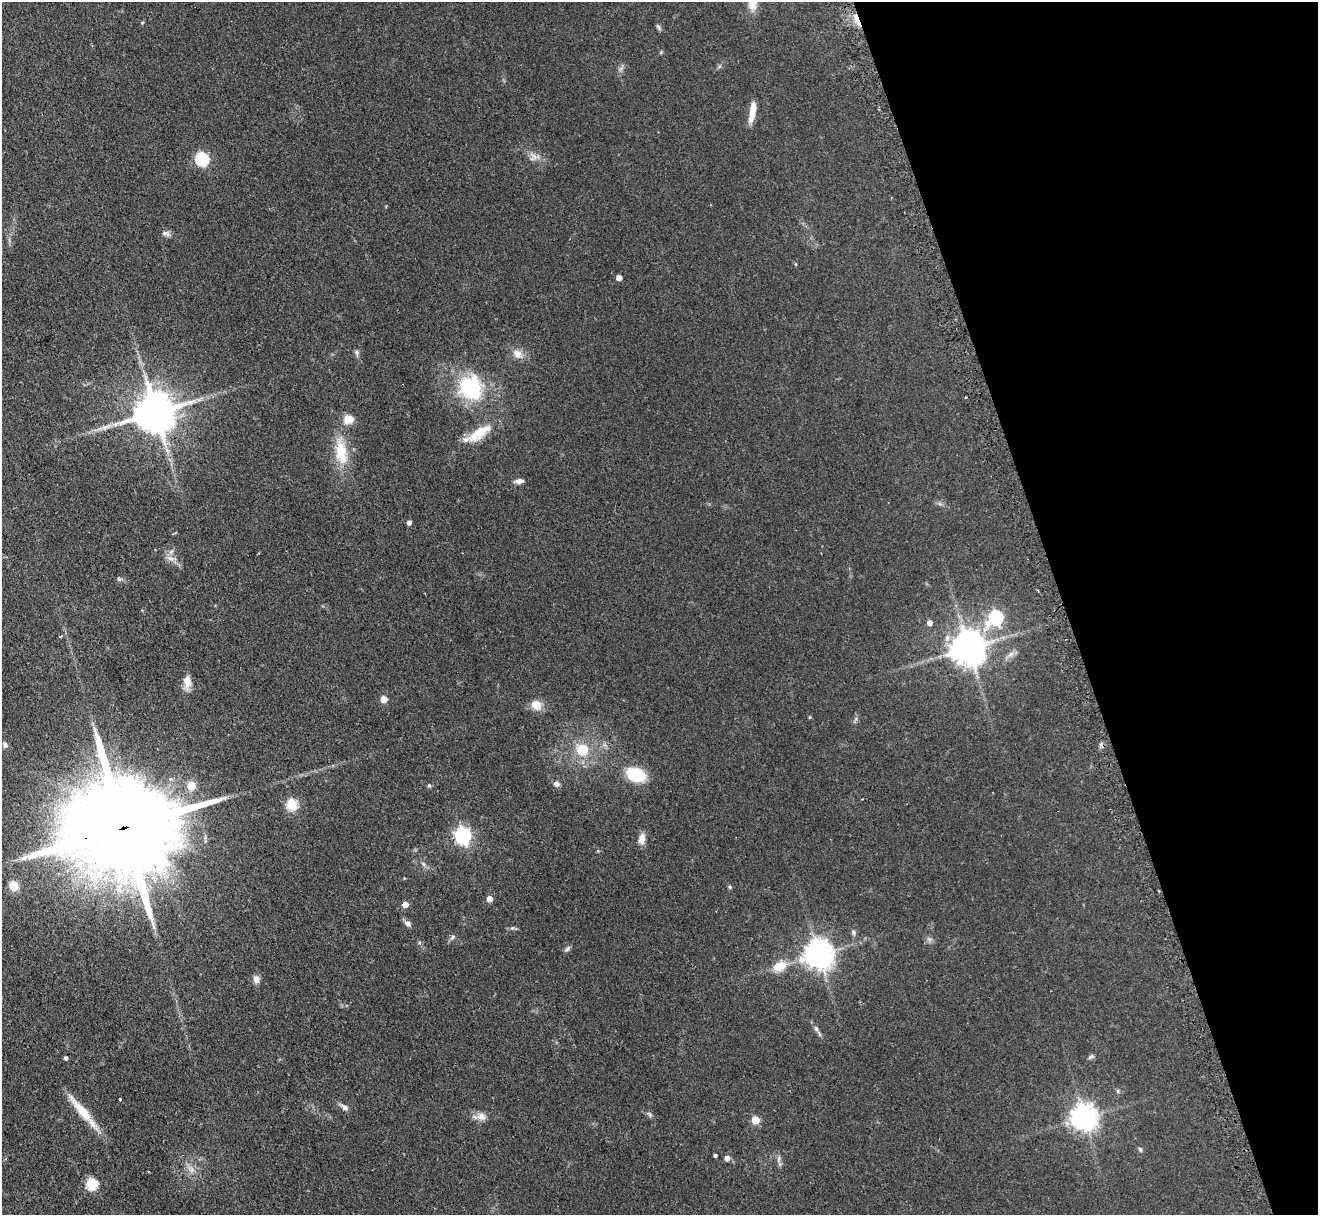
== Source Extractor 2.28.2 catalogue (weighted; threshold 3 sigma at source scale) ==
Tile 12 of 4 x 4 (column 4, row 3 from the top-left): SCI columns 3988-5303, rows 1384-2596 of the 5340 x 5316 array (HDU 1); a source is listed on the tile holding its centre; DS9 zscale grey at full resolution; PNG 1320 x 1217 px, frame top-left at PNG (2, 2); no overlay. Shown black and unused: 19% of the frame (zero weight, under 2 of 3 exposures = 4% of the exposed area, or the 3 px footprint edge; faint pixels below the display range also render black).
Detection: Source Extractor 2.28.2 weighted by HDU 2 'WHT'; one run over the whole footprint, this tile lists its part. Background 0.0738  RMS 0.0062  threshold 0.0277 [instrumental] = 3 sigma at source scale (4.5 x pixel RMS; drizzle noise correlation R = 1.50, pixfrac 1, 0.05/0.05 arcsec/px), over >= 5 px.
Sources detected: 73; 1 too faint to see at this stretch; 4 cosmic-ray / hot-pixel residue — not listed; the other 68 listed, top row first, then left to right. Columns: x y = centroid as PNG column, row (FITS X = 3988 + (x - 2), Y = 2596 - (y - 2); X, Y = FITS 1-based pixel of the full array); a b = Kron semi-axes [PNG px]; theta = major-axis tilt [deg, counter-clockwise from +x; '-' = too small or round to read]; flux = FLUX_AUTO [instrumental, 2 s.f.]
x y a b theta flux
752 3 21 12 85 7.7
857 20 19 5 -69 5.8
142 23 4 4 - 0.58
658 27 9 4 -58 1.2
621 68 7 4 19 1.2
752 112 24 6 81 8.2
534 157 16 7 -42 4.1
202 159 6 6 - 81
166 233 13 6 -14 2.3
619 278 4 4 - 4.6
356 352 7 6 - 1.4
517 354 15 11 -40 5.2
470 388 25 23 -61 49
966 398 3 3 - 1.1
155 412 12 11 - 2000
348 419 11 10 - 6.8
479 432 32 14 40 16
341 452 38 16 -81 19
519 481 10 5 7 3
409 522 4 4 - 2.5
170 558 12 5 -15 2.5
119 579 7 5 -12 1.2
996 617 8 6 48 92
929 623 5 5 - 3.4
61 636 3 3 - 1.6
968 648 10 10 - 1200
1011 654 10 6 36 2.4
187 682 18 9 -87 5.5
384 699 5 5 - 9.7
536 705 14 12 -35 6.5
5 745 9 6 -56 1.9
582 750 16 15 - 15
636 775 16 11 -21 29
556 784 7 6 - 2.2
429 785 6 5 - 0.85
191 786 5 5 - 18
291 804 6 5 - 46
130 826 68 22 14 24000
463 835 7 6 - 170
642 839 13 8 83 4.4
423 864 7 5 -59 1.3
13 886 12 11 - 6.7
730 887 5 5 - 0.78
489 899 5 5 - 5.4
405 904 5 5 - 5.3
408 923 9 6 -42 2.4
854 932 7 6 - 1.3
452 937 8 5 56 1.4
567 949 8 6 45 1.4
819 954 9 9 - 810
779 966 21 12 24 9.5
256 979 10 8 -80 2.7
816 1028 8 5 -63 1.5
1091 1056 9 5 29 1.2
66 1058 4 4 - 1.3
1118 1091 6 5 - 0.92
120 1099 3 3 - 1.5
344 1107 10 6 -40 2.7
82 1112 51 8 -50 16
650 1114 8 5 -52 1.2
480 1117 19 9 -1 4.6
1084 1117 8 8 - 640
755 1120 5 5 - 14
1140 1149 6 5 - 1.1
715 1156 4 3 - 1.6
727 1158 8 7 - 2.1
779 1159 9 4 81 1.4
92 1184 6 5 - 50
Overlapping masked pixels (flux is a lower limit): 2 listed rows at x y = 857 20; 130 826
Isophote crosses this tile's border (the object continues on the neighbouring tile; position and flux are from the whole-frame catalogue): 1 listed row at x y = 752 3